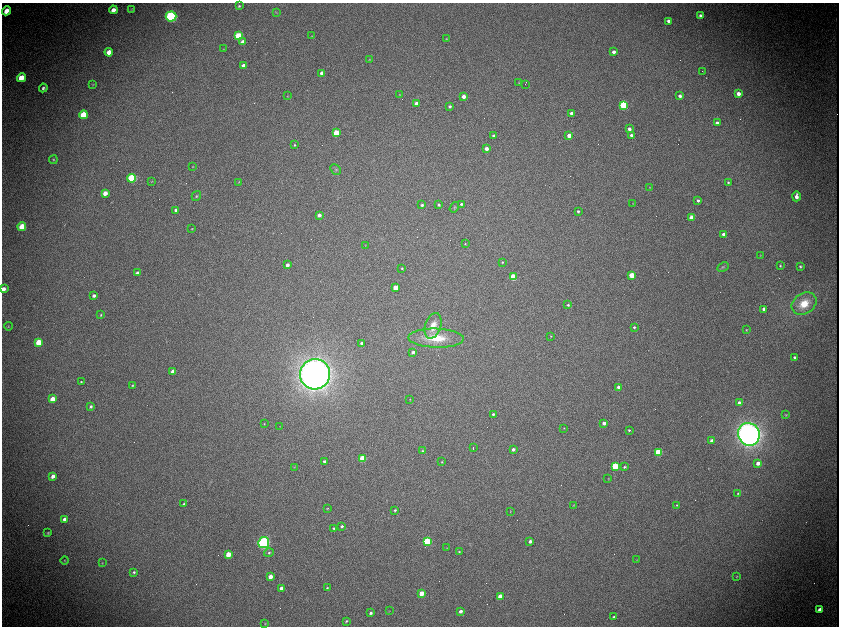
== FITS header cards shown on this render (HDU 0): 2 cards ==
NAXIS1  =                 1674 /fastest changing axis
NAXIS2  =                 1248 /next to fastest changing axis

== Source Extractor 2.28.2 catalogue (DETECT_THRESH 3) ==
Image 1674 x 1248 px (HDU 0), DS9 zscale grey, zoomed out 1/2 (1 PNG px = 2 x 2 image px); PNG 841 x 628 px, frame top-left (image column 2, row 1247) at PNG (2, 3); each listed source drawn as its Kron ellipse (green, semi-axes under 4 px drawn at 4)
Background 10100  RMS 89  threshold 266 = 3 sigma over >= 5 px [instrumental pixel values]
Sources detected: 191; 30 cannot appear on this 1/2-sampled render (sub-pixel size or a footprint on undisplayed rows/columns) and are neither listed nor drawn; the other 161 listed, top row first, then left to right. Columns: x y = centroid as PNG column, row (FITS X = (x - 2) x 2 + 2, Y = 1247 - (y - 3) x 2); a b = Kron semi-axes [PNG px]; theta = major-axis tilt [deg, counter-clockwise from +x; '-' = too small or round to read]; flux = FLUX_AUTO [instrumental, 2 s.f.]
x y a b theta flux
239 6 4 3 - 2.0e+04
131 9 4 2 - 1.1e+04
113 10 4 3 - 1.3e+05
6 11 5 3 - 2.0e+05
276 12 4 3 - 1.5e+04
171 16 5 5 - 3.5e+06
701 16 4 3 - 5.9e+04
669 21 3 3 - 7.2e+04
238 36 4 4 - 9.5e+05
312 36 3 2 - 8.3e+03
446 39 3 3 - 1.3e+04
243 42 4 3 - 1.6e+05
223 49 3 3 - 9.1e+03
109 52 4 3 - 2.1e+05
613 52 3 3 - 6.9e+04
369 60 4 3 - 1.3e+04
243 65 3 3 - 8.5e+04
702 71 2 1 - 8.4e+03
322 73 3 3 - 1.1e+05
21 78 4 4 - 3.8e+05
519 83 3 3 - 8.1e+03
93 84 4 2 - 1.2e+04
525 84 2 1 - 2.5e+04
43 88 4 3 - 4.1e+04
399 94 3 2 - 1.0e+04
738 94 4 3 - 1.1e+05
287 96 3 2 - 7.1e+03
463 96 3 3 - 1.1e+05
680 96 3 3 - 6.3e+04
416 103 3 3 - 1.4e+05
623 105 4 4 - 1.6e+06
450 106 3 3 - 3.8e+04
571 113 3 3 - 8.8e+04
83 115 4 4 - 7.0e+05
717 123 3 3 - 8.5e+04
629 129 3 3 - 7.4e+04
336 133 3 3 - 5.5e+05
569 135 3 3 - 1.5e+05
631 135 3 3 - 6.6e+04
494 136 3 3 - 8.4e+04
295 145 3 3 - 2.1e+04
486 149 3 3 - 1.1e+05
53 160 4 3 - 1.8e+04
193 166 3 2 - 9.3e+03
336 169 6 4 -47 3.2e+04
132 178 4 4 - 2.1e+06
152 181 4 3 - 1.1e+04
239 182 4 3 - 1.1e+04
728 182 3 3 - 2.3e+04
650 187 3 2 - 9.1e+03
105 193 4 3 - 1.7e+05
196 196 5 4 - 3.0e+04
796 196 5 3 - 9.8e+04
698 200 3 3 - 3.6e+04
633 203 3 2 - 7.0e+03
462 204 4 3 - 3.6e+04
422 205 3 3 - 3.9e+04
439 205 3 3 - 3.2e+04
454 207 6 4 55 2.1e+04
176 210 3 3 - 6.0e+04
578 211 3 3 - 3.1e+04
319 215 3 3 - 9.4e+04
691 217 3 3 - 2.2e+05
22 227 4 4 - 5.3e+05
192 229 3 2 - 1.2e+04
724 234 3 3 - 1.4e+05
465 244 3 3 - 1.3e+04
365 245 3 2 - 5.5e+03
760 255 3 2 - 9.9e+03
502 262 3 3 - 2.1e+04
287 265 3 3 - 8.8e+04
780 266 3 3 - 1.6e+04
800 266 3 3 - 1.9e+04
723 267 6 3 26 2.7e+04
402 268 3 3 - 1.7e+04
137 273 3 3 - 7.3e+04
632 275 3 3 - 4.6e+05
513 277 3 3 - 8.2e+05
395 288 3 3 - 3.3e+05
3 289 4 3 - 9.7e+04
94 296 3 3 - 5.9e+04
804 304 13 10 34 4.0e+05
568 305 3 3 - 2.8e+04
764 309 3 3 - 9.4e+04
101 315 4 3 - 1.6e+04
8 326 4 3 - 1.6e+04
433 326 13 8 73 2.7e+05
634 327 3 3 - 3.0e+04
746 330 3 2 - 1.2e+04
551 336 2 2 - 1.2e+04
436 338 28 9 -2 6.5e+05
39 342 4 4 - 4.7e+05
361 343 3 3 - 4.3e+04
413 352 3 3 - 7.2e+04
794 357 3 3 - 2.9e+04
173 371 3 3 - 1.5e+05
315 374 15 15 - 2.1e+07
81 382 3 3 - 1.6e+04
132 385 4 3 - 1.9e+04
619 387 3 3 - 9.4e+04
53 399 4 3 - 2.5e+05
410 399 3 2 - 7.5e+03
740 403 3 3 - 1.6e+05
91 406 4 3 - 3.4e+04
493 414 3 3 - 3.5e+04
786 415 3 3 - 1.2e+04
604 423 3 3 - 7.9e+04
264 424 3 3 - 1.1e+04
280 426 2 2 - 6.3e+03
564 428 3 2 - 8.2e+03
629 430 3 2 - 2.1e+04
749 434 11 10 - 1.4e+07
712 441 3 3 - 9.8e+04
473 448 2 1 - 2.1e+04
513 449 3 3 - 6.6e+04
422 451 3 3 - 2.6e+04
658 452 4 3 - 1.1e+06
362 458 3 3 - 7.4e+05
324 461 3 3 - 3.9e+04
442 462 3 2 - 1.2e+04
758 463 4 4 - 1.2e+05
615 466 3 3 - 9.2e+05
294 467 4 3 - 1.4e+04
624 467 4 3 - 3.1e+04
53 476 4 3 - 8.9e+04
608 478 2 2 - 7.3e+03
738 493 3 3 - 1.7e+04
183 504 3 2 - 2.1e+04
573 505 4 4 - 1.6e+04
677 505 3 3 - 1.6e+04
327 508 3 2 - 1.2e+04
395 510 3 3 - 2.6e+04
510 512 2 2 - 7.0e+03
64 519 4 3 - 7.8e+04
342 526 3 3 - 3.2e+04
334 528 3 3 - 2.5e+04
48 533 3 2 - 1.7e+04
427 541 4 3 - 1.3e+06
530 541 3 3 - 5.4e+04
264 543 5 5 - 3.8e+06
447 548 2 2 - 6.2e+03
459 552 3 3 - 1.6e+04
269 553 5 4 - 3.1e+04
228 554 4 3 - 3.4e+05
637 560 3 2 - 5.7e+03
65 561 4 4 - 1.7e+04
102 563 3 3 - 9.5e+03
134 572 3 3 - 2.7e+04
737 576 4 3 - 1.2e+04
270 577 3 3 - 2.0e+05
281 588 3 3 - 1.4e+05
327 588 3 2 - 1.4e+04
421 593 3 3 - 2.3e+05
500 596 3 3 - 2.5e+05
820 609 4 3 - 1.4e+05
389 611 3 2 - 6.6e+03
461 611 3 3 - 8.6e+04
371 613 3 3 - 4.6e+04
614 617 3 3 - 3.9e+04
346 621 3 3 - 2.2e+04
265 624 4 3 - 1.1e+04
At the frame edge (FLAGS 8, measured only in part): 1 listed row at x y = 3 289
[30 sub-pixel or undisplayed-footprint detections neither listed nor drawn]